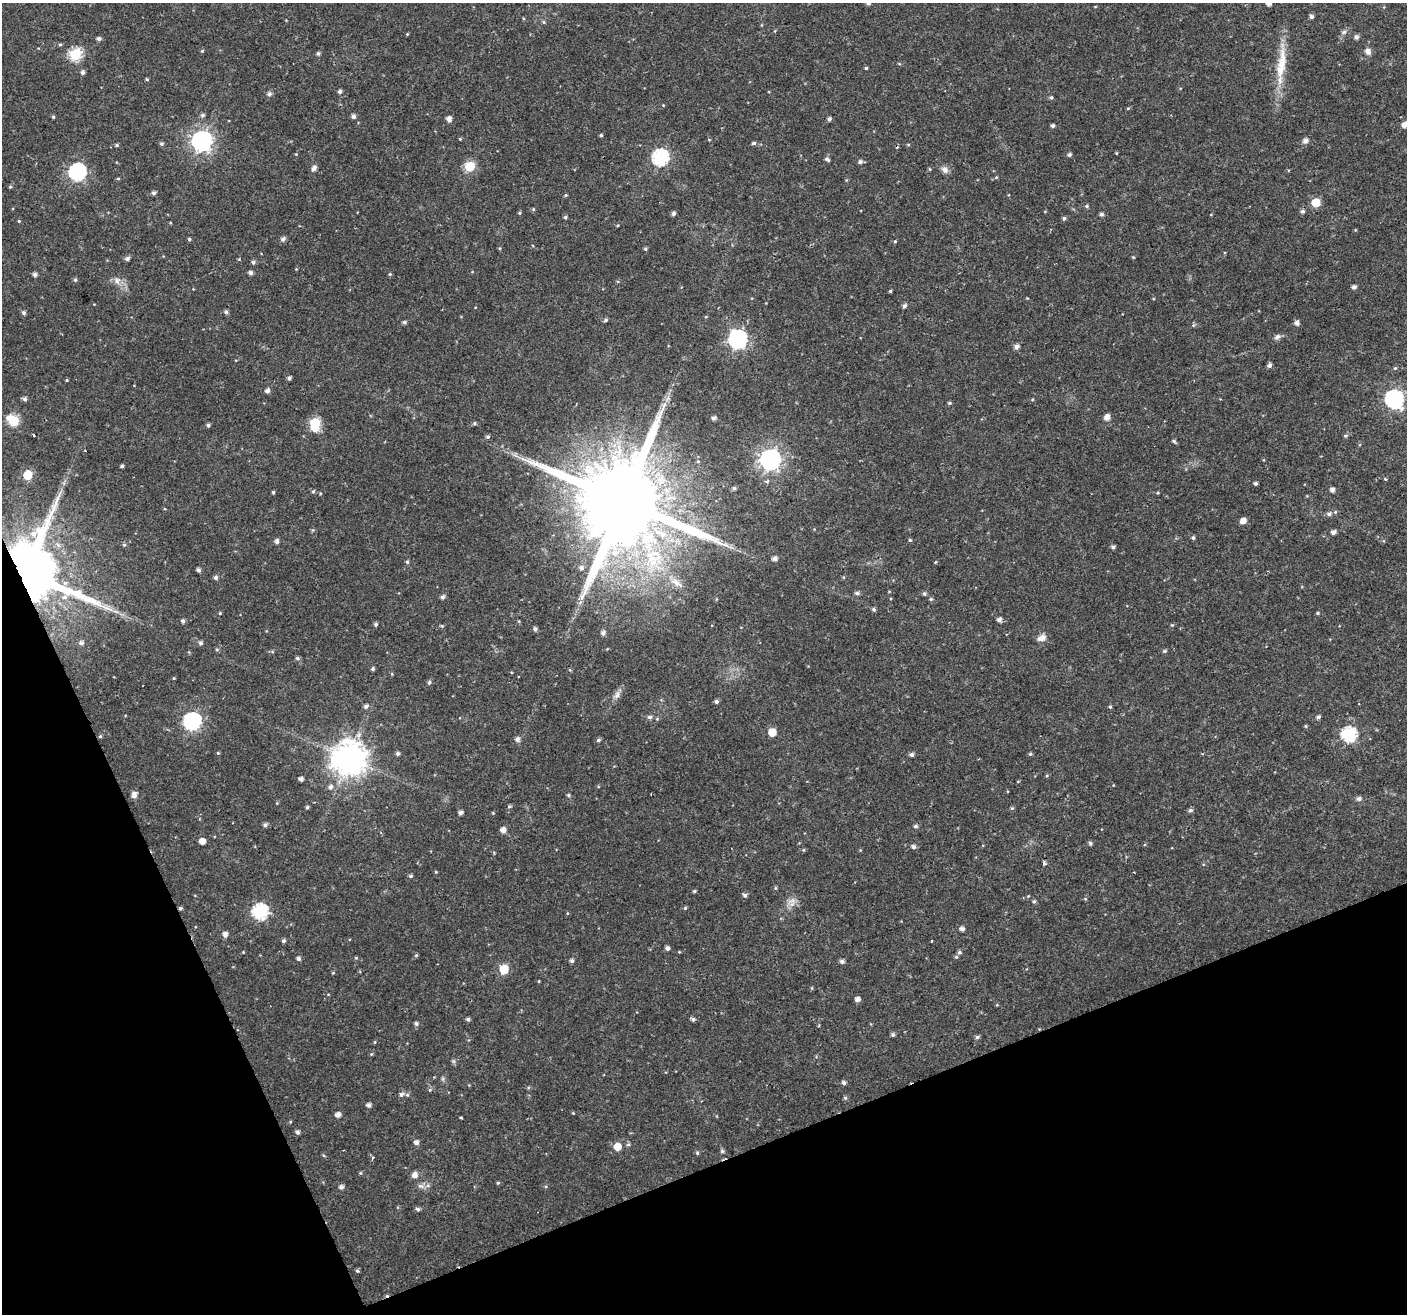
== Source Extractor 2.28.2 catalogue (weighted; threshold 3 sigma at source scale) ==
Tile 14 of 4 x 4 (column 2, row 4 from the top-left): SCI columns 1405-2809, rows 86-1397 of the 5621 x 5477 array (HDU 1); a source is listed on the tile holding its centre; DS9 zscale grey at full resolution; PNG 1409 x 1316 px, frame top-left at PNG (2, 3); no overlay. Shown black and unused: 20% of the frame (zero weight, under 2 of 3 exposures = <1% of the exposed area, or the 3 px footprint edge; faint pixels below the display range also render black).
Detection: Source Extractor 2.28.2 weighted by HDU 2 'WHT'; one run over the whole footprint, this tile lists its part. Background 0.0197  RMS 0.0029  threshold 0.013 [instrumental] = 3 sigma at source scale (4.5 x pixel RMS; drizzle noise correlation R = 1.50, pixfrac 1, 0.0396/0.0396 arcsec/px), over >= 5 px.
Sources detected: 267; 1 too faint to see at this stretch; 2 cosmic-ray / hot-pixel residue — not listed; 1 inside a brighter listed object's ellipse — not listed separately; the other 263 listed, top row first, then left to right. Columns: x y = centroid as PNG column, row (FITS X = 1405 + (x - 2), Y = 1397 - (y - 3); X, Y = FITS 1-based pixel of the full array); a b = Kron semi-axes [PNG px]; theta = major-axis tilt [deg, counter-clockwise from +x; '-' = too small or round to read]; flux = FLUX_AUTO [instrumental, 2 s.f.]
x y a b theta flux
868 3 5 5 - 0.81
1269 3 5 4 - 1.9
1311 17 5 4 - 0.83
544 22 6 4 -89 0.38
1344 32 6 6 - 0.7
407 34 4 3 - 0.27
1356 37 5 5 - 0.98
99 39 5 4 - 0.89
60 44 5 4 - 0.37
202 51 5 4 - 0.33
1368 51 9 7 -63 1.4
318 53 4 4 - 0.59
75 54 6 6 - 30
1281 63 57 11 83 9.6
866 68 3 3 - 0.41
83 72 5 4 - 0.87
147 79 5 4 - 0.33
340 92 5 4 - 0.81
269 94 6 5 - 0.91
1051 97 5 4 - 0.49
663 105 4 3 - 0.22
1128 108 5 3 - 0.28
202 115 6 5 - 0.67
353 116 5 5 - 0.88
53 117 4 4 - 0.39
449 119 5 5 - 1.5
829 119 5 4 - 0.62
1405 125 5 5 - 2
1053 126 4 4 - 0.72
601 135 4 3 - 0.42
460 139 4 4 - 0.28
709 140 5 3 - 0.25
202 141 8 8 - 160
1306 141 6 5 - 1.5
754 143 6 4 4 0.6
162 144 5 5 - 0.52
117 145 5 4 - 0.49
908 145 5 3 - 0.28
1116 153 4 3 - 0.25
296 154 4 4 - 0.23
1069 154 5 4 - 0.63
660 157 7 7 - 60
827 159 6 4 -36 0.78
860 162 6 5 - 0.82
469 166 6 6 - 16
314 168 6 5 - 1.3
930 169 5 3 - 0.26
945 170 11 8 -48 1.3
77 172 7 7 - 76
996 177 6 4 3 0.35
118 178 5 3 - 0.32
10 187 5 4 - 0.39
154 193 5 4 - 0.77
566 195 4 4 - 0.32
1316 203 6 5 - 8.6
1087 206 5 4 - 0.53
533 209 5 4 - 0.39
1302 211 6 5 - 0.74
519 213 4 4 - 0.34
673 213 5 4 - 0.79
1101 214 5 4 - 0.73
565 217 4 4 - 0.53
1064 218 5 4 - 0.55
19 221 4 4 - 0.31
1355 230 4 3 - 0.21
189 239 4 4 - 0.41
283 239 5 5 - 1
895 241 4 4 - 0.33
500 248 5 3 - 0.27
645 249 4 4 - 0.44
1133 257 4 3 - 0.28
127 259 5 5 - 0.96
239 259 4 4 - 0.26
253 262 5 5 - 0.6
250 273 5 4 - 0.89
35 274 5 4 - 0.89
390 274 5 4 - 0.36
75 280 5 5 - 0.52
117 281 11 9 -75 1.8
1354 287 5 5 - 0.92
890 291 4 3 - 0.35
904 306 5 5 - 0.81
226 312 5 5 - 0.7
23 313 5 5 - 0.68
605 320 5 4 - 0.59
404 322 6 5 - 0.48
1297 323 5 5 - 1.2
1193 325 6 4 88 0.4
1277 337 9 6 32 0.95
737 339 8 7 - 94
1016 346 5 5 - 1.2
1270 365 5 5 - 0.93
1395 368 5 5 - 0.4
289 378 4 4 - 0.72
67 380 4 4 - 0.27
267 391 5 5 - 1.1
25 399 5 5 - 0.82
1394 399 8 8 - 87
949 403 5 4 - 0.43
1107 417 6 5 - 2
714 418 5 4 - 0.98
13 421 7 6 - 19
474 423 5 5 - 0.47
315 424 8 6 90 23
208 425 4 4 - 0.67
34 435 3 3 - 3.5
1346 436 6 5 - 0.48
488 437 5 5 - 0.58
1174 441 6 3 -37 0.53
516 456 13 3 -28 1
770 459 8 8 - 170
698 461 5 5 - 0.37
122 466 3 3 - 0.55
27 475 6 6 - 10
1385 479 4 3 - 0.32
766 481 5 4 - 0.7
1255 483 4 3 - 0.66
734 488 5 5 - 0.49
1332 490 5 4 - 1.2
313 491 5 4 - 0.41
273 492 3 3 - 0.41
623 501 25 22 20 7100
1329 514 7 5 16 0.8
1243 521 5 5 - 2.3
313 530 5 3 - 0.31
1333 532 5 4 - 1.3
1193 538 4 4 - 0.54
910 540 4 4 - 0.38
277 541 5 4 - 1.1
124 545 5 5 - 0.48
1113 547 5 4 - 0.64
775 558 5 5 - 1.2
407 562 5 4 - 0.5
936 562 4 3 - 0.35
581 568 6 6 - 0.94
198 570 4 4 - 0.82
26 573 16 15 - 3400
216 577 5 5 - 0.77
676 583 20 8 -33 3.2
857 593 6 5 - 0.77
924 593 5 5 - 0.55
443 597 5 5 - 0.85
931 599 5 4 - 0.43
873 609 5 4 - 0.56
220 613 4 4 - 0.3
1317 613 4 4 - 0.37
999 620 5 5 - 1.1
183 621 5 4 - 0.65
376 624 5 4 - 0.57
1172 625 4 4 - 0.3
442 626 5 5 - 0.37
535 629 5 4 - 0.81
603 633 5 5 - 1.1
1042 638 12 8 26 1.7
81 643 7 6 - 1.1
201 643 5 5 - 0.68
1164 651 6 4 16 0.46
297 658 5 5 - 0.62
373 669 4 4 - 0.53
392 674 5 3 - 0.28
174 678 4 4 - 0.25
429 682 5 5 - 0.63
617 695 13 7 68 1.5
716 701 4 4 - 0.75
366 706 6 5 - 0.84
1110 707 5 4 - 0.43
650 717 6 5 - 0.76
1318 717 5 4 - 0.73
657 719 4 4 - 0.31
192 721 8 7 - 76
1306 726 5 3 - 0.29
772 732 5 5 - 5.4
1349 734 7 7 - 46
100 736 5 4 - 0.42
517 739 6 6 - 1.1
598 740 5 5 - 0.6
218 753 4 3 - 0.27
398 753 5 5 - 0.69
1030 754 5 4 - 0.45
1202 754 4 3 - 0.27
912 755 5 5 - 0.84
349 758 11 10 - 580
1047 775 5 3 - 0.3
301 779 4 4 - 1
330 787 6 6 - 1.1
134 795 7 6 - 1.4
568 795 5 4 - 0.42
1359 799 6 5 - 1
509 806 5 4 - 0.45
307 807 4 4 - 0.48
1012 808 5 4 - 0.38
1190 810 6 5 - 0.73
461 813 4 4 - 1
265 825 5 4 - 0.83
916 826 5 5 - 0.66
503 830 5 5 - 1.7
202 841 5 5 - 2.8
1090 843 6 5 - 0.54
913 847 5 5 - 0.88
803 850 4 4 - 0.35
1044 863 4 3 - 1.1
436 872 4 3 - 0.26
410 876 4 4 - 0.57
775 888 6 4 -90 0.34
694 891 4 3 - 0.37
745 895 6 5 - 0.65
1028 896 4 4 - 0.25
1085 899 5 5 - 0.33
792 901 11 8 25 1.8
1034 901 5 5 - 0.51
180 908 4 4 - 0.53
685 908 4 4 - 0.37
260 912 7 7 - 48
567 913 5 3 - 0.23
962 929 5 4 - 1.1
225 935 6 5 - 1.4
283 941 4 4 - 0.65
667 948 5 4 - 0.9
243 952 4 4 - 0.22
959 952 5 5 - 0.64
416 955 5 4 - 0.38
956 957 5 4 - 0.39
356 958 4 4 - 0.32
298 959 5 5 - 0.75
572 961 5 4 - 0.79
842 961 5 4 - 0.87
504 969 6 6 - 10
333 973 5 3 - 0.25
539 981 4 3 - 0.23
812 988 5 3 - 0.29
857 999 5 4 - 1.5
468 1019 4 4 - 0.67
693 1019 6 5 - 0.65
416 1023 5 5 - 0.72
893 1035 4 4 - 0.65
977 1037 5 4 - 0.62
375 1042 5 3 - 0.26
371 1054 5 3 - 0.3
443 1079 7 4 -72 0.48
844 1083 5 4 - 0.92
430 1090 6 5 - 0.46
401 1094 6 5 - 0.85
407 1095 6 5 - 0.54
845 1098 6 4 -67 0.49
369 1105 5 5 - 0.92
573 1113 3 3 - 0.25
338 1115 5 5 - 1.5
461 1118 3 2 - 0.4
298 1132 5 4 - 0.78
416 1142 5 5 - 1.1
628 1144 6 5 - 0.49
617 1146 6 6 - 4.5
722 1151 5 5 - 0.56
697 1153 5 4 - 0.51
324 1156 5 3 - 0.3
373 1158 4 3 - 0.4
360 1173 5 3 - 0.3
414 1175 9 8 - 1.4
498 1183 5 3 - 0.33
421 1186 11 6 -14 1.3
341 1187 5 5 - 1.1
418 1209 5 5 - 0.71
357 1271 5 4 - 0.46
Overlapping masked pixels (flux is a lower limit): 2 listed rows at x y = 26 573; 180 908
Isophote crosses this tile's border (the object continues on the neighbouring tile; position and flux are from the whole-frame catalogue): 3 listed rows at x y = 868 3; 1269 3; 1405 125